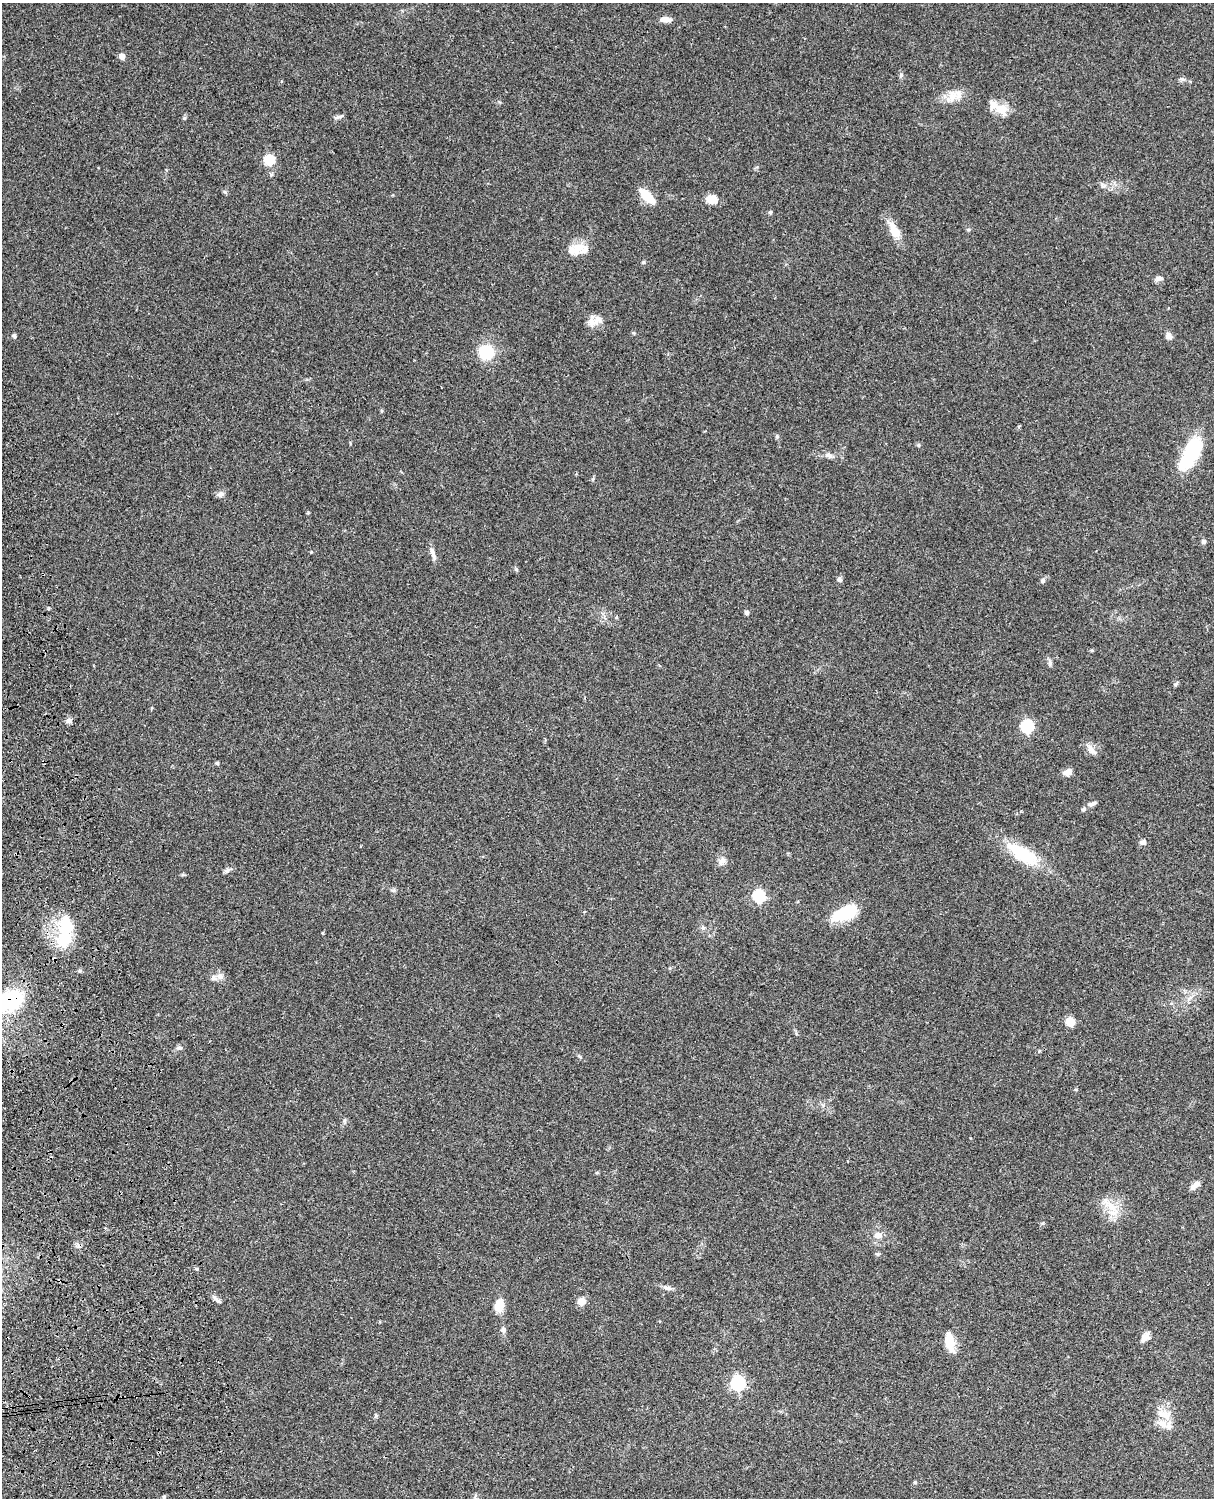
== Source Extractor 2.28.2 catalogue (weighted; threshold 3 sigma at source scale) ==
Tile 7 of 4 x 3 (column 3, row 2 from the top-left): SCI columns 2545-3756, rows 1774-3269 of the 5087 x 4929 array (HDU 1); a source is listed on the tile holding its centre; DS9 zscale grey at full resolution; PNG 1216 x 1500 px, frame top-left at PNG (2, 3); no overlay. Shown black and unused: <1% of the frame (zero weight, under 3 of 4 exposures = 6% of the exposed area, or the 3 px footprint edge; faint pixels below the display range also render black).
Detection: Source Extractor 2.28.2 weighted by HDU 2 'WHT'; one run over the whole footprint, this tile lists its part. Background 0.077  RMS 0.0059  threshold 0.0267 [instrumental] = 3 sigma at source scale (4.5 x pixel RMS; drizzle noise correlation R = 1.50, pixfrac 1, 0.05/0.05 arcsec/px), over >= 5 px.
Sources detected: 80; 9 inside a brighter listed object's ellipse — not listed separately; the other 71 listed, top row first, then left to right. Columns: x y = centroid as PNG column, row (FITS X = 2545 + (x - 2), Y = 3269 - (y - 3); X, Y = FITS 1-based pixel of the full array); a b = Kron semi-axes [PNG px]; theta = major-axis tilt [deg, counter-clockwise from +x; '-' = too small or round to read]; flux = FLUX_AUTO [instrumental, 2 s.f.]
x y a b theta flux
666 19 15 7 0 3.5
122 56 5 5 - 4.5
901 75 6 4 72 0.85
1183 79 8 4 -15 1.3
952 96 19 10 64 6.5
1002 109 14 13 - 9.5
338 117 12 4 15 1.6
184 118 5 5 - 0.8
269 160 10 9 - 11
1103 186 8 4 -58 1.3
647 196 20 9 -45 11
712 199 11 8 -11 7.5
770 212 5 4 - 0.93
894 231 23 11 -63 8.5
577 248 21 13 59 7.5
643 262 6 4 0 0.84
1159 278 10 6 7 2.1
597 320 15 14 - 5.8
14 336 5 4 - 1.1
1169 336 8 6 -62 3.1
486 352 13 12 - 23
777 436 5 5 - 0.84
1191 453 39 16 63 36
829 455 12 6 -19 2.5
220 494 9 7 13 2.1
1204 541 6 6 - 1.3
311 552 4 4 - 0.5
433 554 20 5 -73 2.9
840 579 7 5 -46 1.3
1043 581 6 6 - 1.2
746 612 5 5 - 1.4
616 617 5 4 - 0.69
1092 650 5 4 - 0.6
1050 663 9 5 -82 1.5
1176 684 8 3 56 0.79
69 720 8 7 - 1.7
1027 726 6 6 - 64
1092 750 17 7 -52 3.4
217 763 4 4 - 1.1
1068 772 9 6 23 4.1
1092 804 12 5 18 1.7
1143 842 9 7 -5 1.8
1023 854 45 17 -32 25
723 860 11 8 55 3.1
227 870 9 5 30 1.6
393 890 7 4 0 0.97
759 896 6 6 - 65
846 913 30 14 25 21
703 928 7 5 -88 1.3
65 932 43 16 84 30
220 976 11 8 -3 2.9
1190 998 10 4 36 2.1
10 999 25 18 -1 45
1070 1022 8 8 - 7.4
179 1048 9 4 10 1.3
580 1057 6 3 -20 0.7
1195 1185 13 6 42 3.4
1112 1207 22 10 -49 8.9
878 1235 11 8 -1 3.8
877 1254 6 5 - 0.97
668 1288 16 5 -17 2.2
217 1300 14 5 -43 1.9
581 1301 9 8 - 4.6
499 1306 10 7 75 12
503 1330 7 6 - 1.7
1145 1337 13 9 51 3.5
950 1342 24 10 -79 8.8
738 1383 6 6 - 110
1164 1415 23 10 -24 7.2
915 1482 5 4 - 0.63
164 1497 5 4 - 0.89
Overlapping masked pixels (flux is a lower limit): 1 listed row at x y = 10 999
Isophote crosses this tile's border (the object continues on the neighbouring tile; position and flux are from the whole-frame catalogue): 1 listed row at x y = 10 999
Unlisted compact peaks at least as high as the median listed source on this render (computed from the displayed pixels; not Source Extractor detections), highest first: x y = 225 192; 516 569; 308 512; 1043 1223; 376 1416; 918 445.